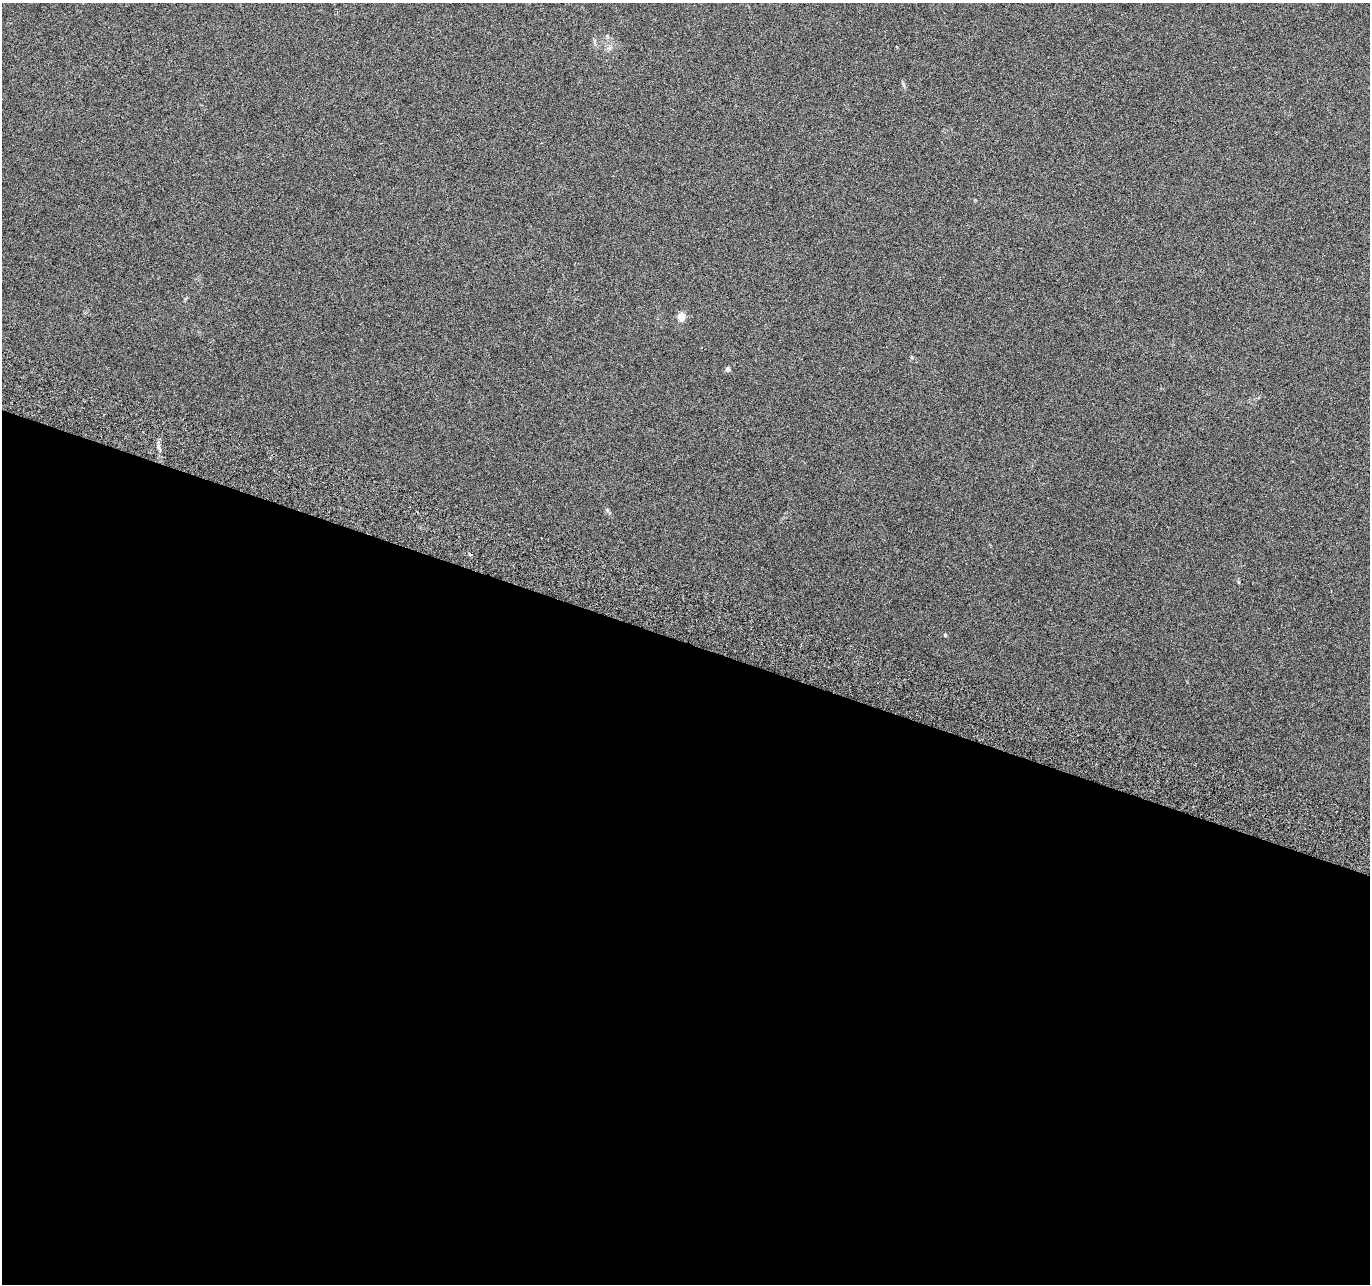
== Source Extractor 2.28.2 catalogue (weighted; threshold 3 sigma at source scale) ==
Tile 14 of 4 x 4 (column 2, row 4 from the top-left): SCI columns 1392-2759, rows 269-1550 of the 5526 x 5730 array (HDU 1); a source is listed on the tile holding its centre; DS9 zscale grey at full resolution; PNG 1372 x 1286 px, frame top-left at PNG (2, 3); no overlay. Shown black and unused: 50% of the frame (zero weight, under 3 of 6 exposures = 3% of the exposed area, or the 3 px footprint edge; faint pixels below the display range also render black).
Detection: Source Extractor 2.28.2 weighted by HDU 2 'WHT'; one run over the whole footprint, this tile lists its part. Background 0.0879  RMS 0.0055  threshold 0.0225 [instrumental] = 3 sigma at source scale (4.09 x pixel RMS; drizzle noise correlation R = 1.36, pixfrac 0.8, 0.0396/0.0396 arcsec/px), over >= 5 px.
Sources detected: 5; all 5 listed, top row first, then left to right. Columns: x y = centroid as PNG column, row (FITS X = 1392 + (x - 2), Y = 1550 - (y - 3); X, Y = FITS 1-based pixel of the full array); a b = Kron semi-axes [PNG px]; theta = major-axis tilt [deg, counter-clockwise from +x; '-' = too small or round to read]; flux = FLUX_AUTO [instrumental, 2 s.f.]
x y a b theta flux
609 48 7 4 19 1.1
681 317 10 8 87 3.5
728 369 5 4 - 1.8
470 554 5 3 - 0.85
945 635 5 4 - 0.66